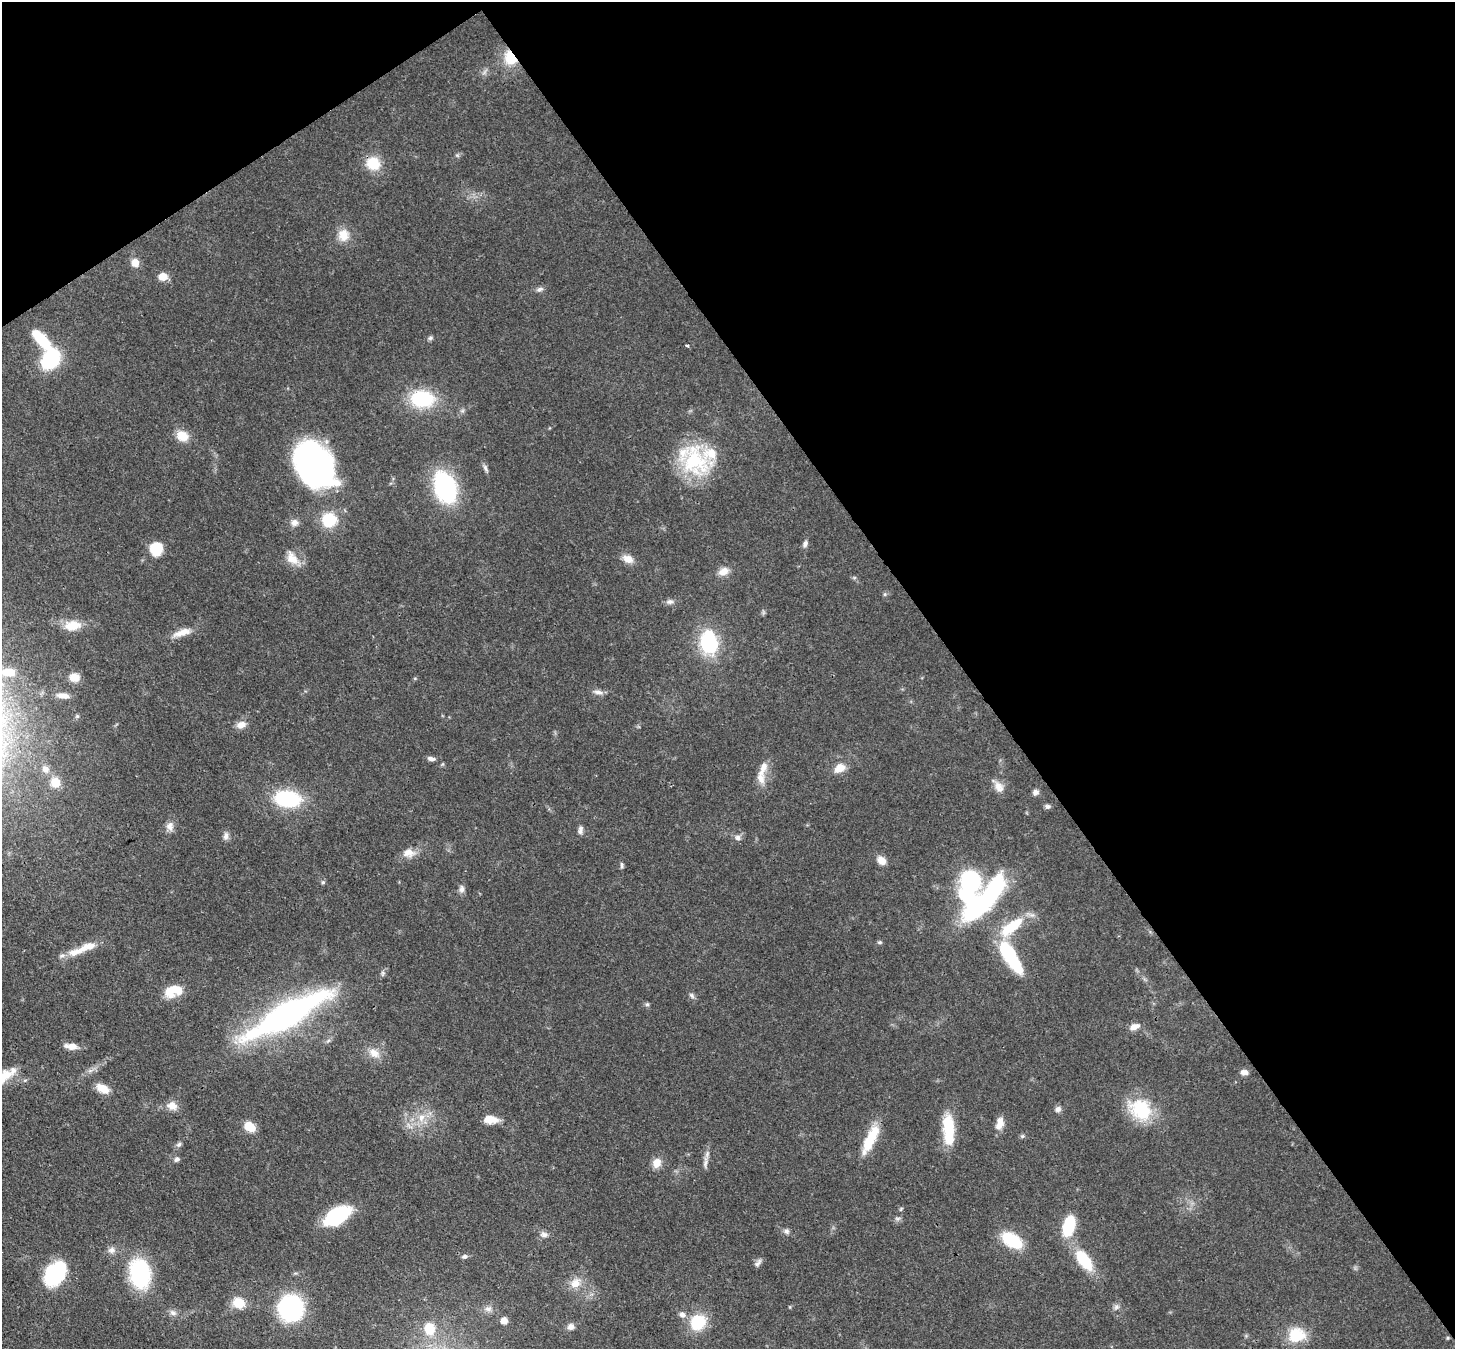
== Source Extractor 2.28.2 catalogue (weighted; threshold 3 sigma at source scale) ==
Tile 3 of 4 x 4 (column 3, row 1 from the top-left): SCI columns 2986-4438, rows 4388-5734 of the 5971 x 5942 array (HDU 1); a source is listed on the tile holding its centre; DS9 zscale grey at full resolution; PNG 1457 x 1351 px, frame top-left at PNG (2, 2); no overlay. Shown black and unused: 38% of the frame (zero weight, under 3 of 4 exposures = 7% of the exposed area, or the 3 px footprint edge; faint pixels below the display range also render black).
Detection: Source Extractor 2.28.2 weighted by HDU 2 'WHT'; one run over the whole footprint, this tile lists its part. Background 0.0752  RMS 0.0038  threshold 0.0172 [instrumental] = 3 sigma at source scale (4.5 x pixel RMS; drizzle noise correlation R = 1.50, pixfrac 1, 0.05/0.05 arcsec/px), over >= 5 px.
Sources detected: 118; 1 too faint to see at this stretch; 3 inside a brighter object's white glare — not listed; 5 inside a brighter listed object's ellipse — not listed separately; the other 109 listed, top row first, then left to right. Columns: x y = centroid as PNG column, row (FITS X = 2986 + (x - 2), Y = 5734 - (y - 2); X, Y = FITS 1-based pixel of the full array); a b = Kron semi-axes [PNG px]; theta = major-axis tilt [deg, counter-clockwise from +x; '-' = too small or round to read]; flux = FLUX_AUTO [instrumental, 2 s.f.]
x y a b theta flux
510 58 15 12 -58 10
457 155 6 5 - 0.64
373 163 15 14 - 10
343 235 16 15 - 5.9
135 263 9 8 - 3.9
163 277 8 7 - 5.6
540 289 10 6 26 1.3
430 338 7 6 - 0.82
41 339 31 12 -49 14
687 346 4 3 - 0.52
50 359 17 13 51 32
422 399 23 16 -3 27
182 436 14 11 -28 6.3
694 460 43 33 -48 31
314 465 41 29 -54 140
485 468 12 5 -67 1.2
445 487 25 16 -69 58
329 520 14 14 - 15
294 522 11 9 15 2.3
805 544 9 6 69 1.3
156 549 13 13 - 11
292 558 23 13 -49 5.7
628 559 13 9 -21 3.8
723 571 13 10 22 3.7
885 594 6 4 89 0.61
670 602 10 7 11 1.5
73 625 22 12 8 6.8
182 632 26 9 19 5.1
709 642 29 21 -82 25
9 672 15 8 -3 6.5
74 677 9 8 - 5.2
598 692 14 6 -13 2
63 696 15 6 -6 2.5
77 716 5 5 - 0.62
241 725 12 8 22 3.3
431 759 9 5 -9 1.4
763 768 23 9 71 4.7
839 768 13 9 32 4.7
45 769 11 9 -47 2.7
55 782 12 11 - 5.7
999 787 17 11 -55 3.4
1035 792 7 7 - 1.5
288 799 26 16 -4 29
1047 806 8 6 -2 1
170 826 12 10 -83 2.6
580 830 11 6 81 1.5
226 836 11 7 85 1.7
738 838 8 7 - 1.6
409 853 17 10 -2 3.9
881 860 10 8 -44 3.6
622 865 9 4 -89 0.86
970 881 15 13 -81 51
323 882 6 5 - 0.66
462 889 10 7 86 1.6
983 902 61 17 48 63
1012 926 34 12 38 17
879 942 6 5 - 0.64
77 952 31 10 20 6.5
1011 957 42 13 -58 29
173 991 21 13 18 8.5
692 995 9 5 -46 1
647 1004 6 5 - 0.7
287 1015 64 15 29 180
1135 1027 15 8 22 2.8
328 1041 7 4 20 0.74
71 1046 15 7 -7 3.8
374 1053 17 11 -34 4.5
1244 1072 9 6 -5 1.9
6 1075 19 13 8 6.5
103 1088 15 9 -27 5.1
172 1106 14 11 -18 3.7
1058 1109 8 7 - 1.5
1141 1110 30 23 -39 20
421 1118 13 9 76 4.2
490 1119 17 9 -3 4.9
1000 1123 16 8 73 3.7
949 1126 25 12 -85 15
250 1127 11 8 -34 7.3
872 1136 36 13 63 11
1022 1136 6 5 - 0.69
179 1144 7 6 - 1.1
177 1159 8 6 25 1.1
705 1162 20 5 85 2.1
657 1163 11 10 - 4
337 1216 25 13 32 32
898 1219 8 6 1 1
1069 1226 16 9 73 22
786 1231 8 7 - 1.2
544 1234 11 8 -9 1.8
1012 1240 20 11 -32 20
111 1250 10 9 - 2
464 1256 8 6 12 1
1084 1260 24 12 -53 17
758 1263 12 6 55 1.4
56 1273 21 15 47 40
140 1274 25 17 -77 41
575 1283 15 12 46 5
239 1303 13 11 -18 7.4
1116 1307 8 7 - 1.3
291 1308 19 18 - 63
488 1309 10 9 - 2.1
173 1313 11 7 -25 1.7
682 1315 8 7 - 2.1
504 1320 7 7 - 3.1
698 1322 15 14 - 16
571 1327 9 8 - 1.8
429 1329 14 12 -80 9
1296 1335 21 17 10 12
1448 1338 5 3 - 0.38
Overlapping masked pixels (flux is a lower limit): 2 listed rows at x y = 510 58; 373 163
Isophote crosses this tile's border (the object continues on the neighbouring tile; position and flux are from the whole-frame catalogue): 2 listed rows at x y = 9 672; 6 1075